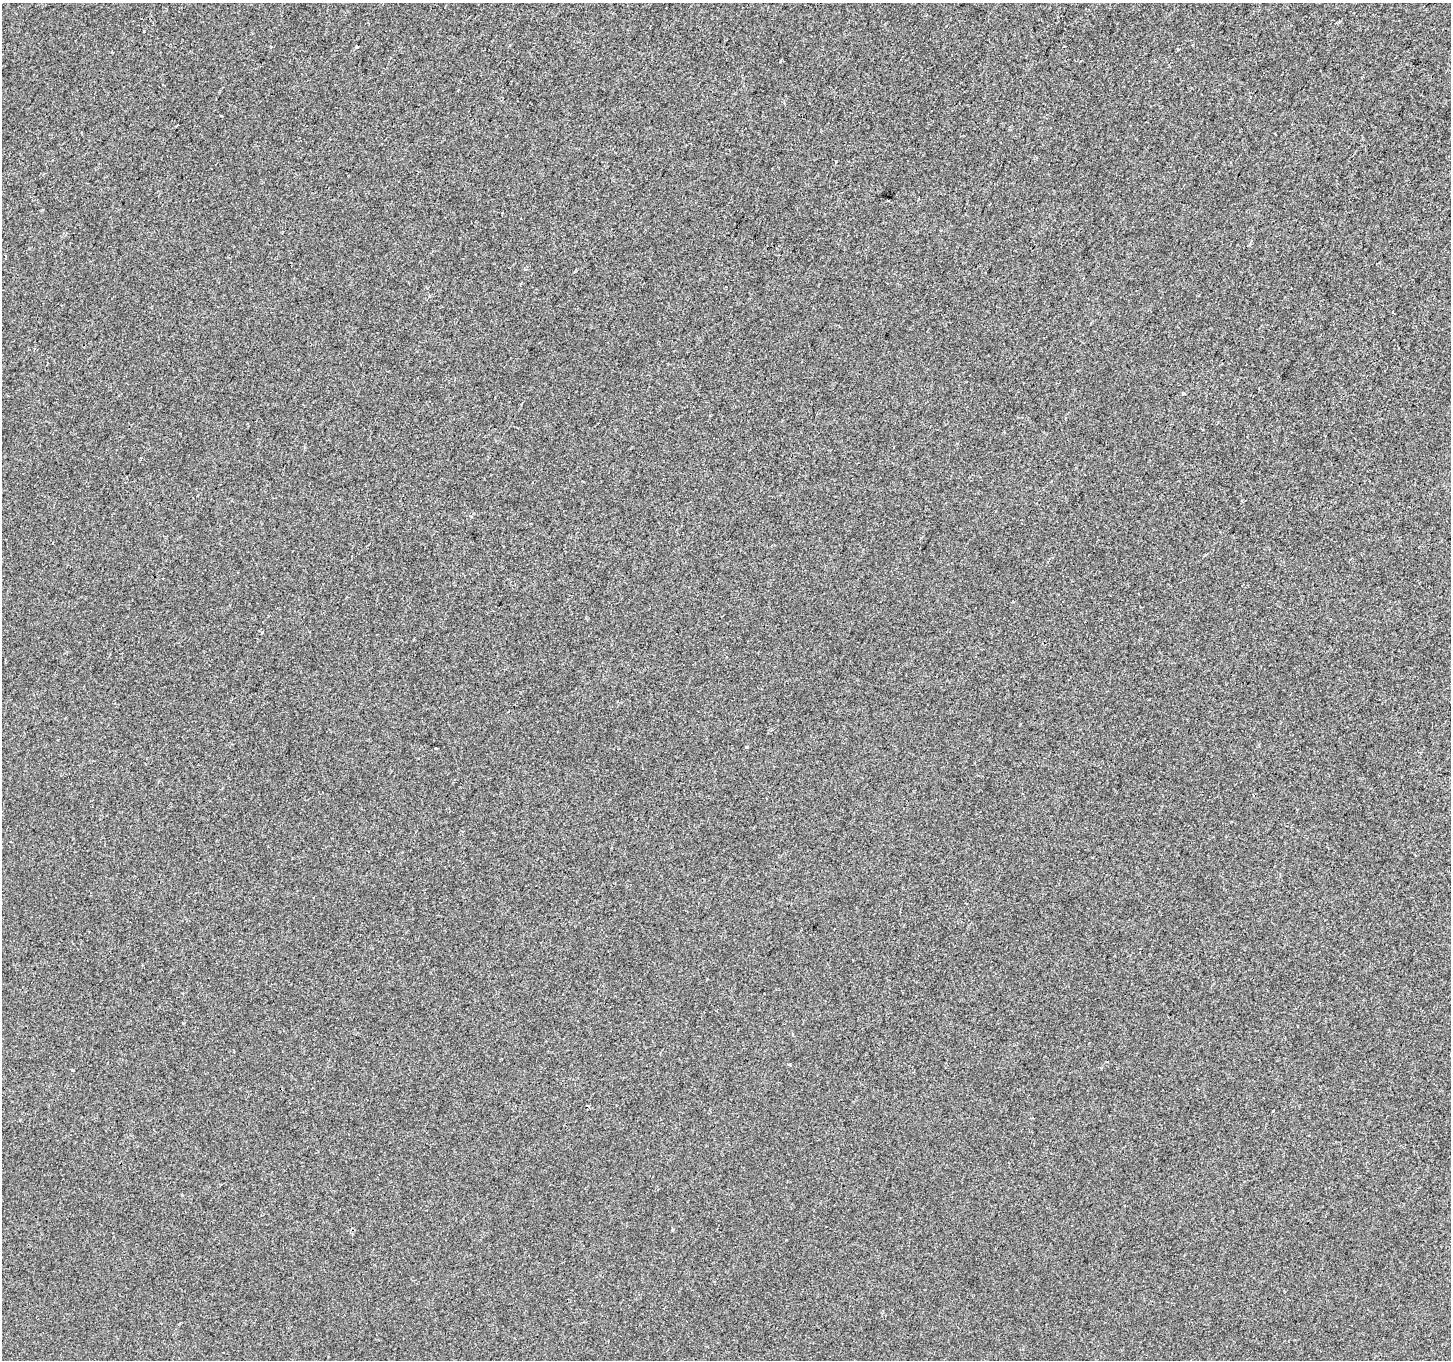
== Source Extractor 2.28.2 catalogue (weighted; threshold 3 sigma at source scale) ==
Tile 10 of 4 x 4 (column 2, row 3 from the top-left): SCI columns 1450-2898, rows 1555-2912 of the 5801 x 5890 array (HDU 1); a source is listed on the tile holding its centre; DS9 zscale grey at full resolution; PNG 1453 x 1362 px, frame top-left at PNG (2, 3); no overlay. Shown black and unused: <1% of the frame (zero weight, under 2 of 3 exposures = <1% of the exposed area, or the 3 px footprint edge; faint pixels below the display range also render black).
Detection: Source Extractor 2.28.2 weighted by HDU 2 'WHT'; one run over the whole footprint, this tile lists its part. Background 5.86e-04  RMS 0.0042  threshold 0.0187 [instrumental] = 3 sigma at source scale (4.5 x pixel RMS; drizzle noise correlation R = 1.50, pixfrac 1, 0.0396/0.0396 arcsec/px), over >= 5 px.
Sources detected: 11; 2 cosmic-ray / hot-pixel residue — not listed; the other 9 listed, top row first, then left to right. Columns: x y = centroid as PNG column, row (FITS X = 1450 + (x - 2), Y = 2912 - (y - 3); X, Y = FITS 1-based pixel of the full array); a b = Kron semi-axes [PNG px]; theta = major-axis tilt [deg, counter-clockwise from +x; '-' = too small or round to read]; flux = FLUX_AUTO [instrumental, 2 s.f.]
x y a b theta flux
356 47 3 3 - 0.95
574 272 3 3 - 0.31
1183 394 3 3 - 0.72
746 747 4 3 - 0.43
183 1023 2 2 - 0.35
792 1034 4 2 - 0.37
789 1065 4 3 - 0.58
1273 1111 3 3 - 2
673 1230 3 3 - 0.62